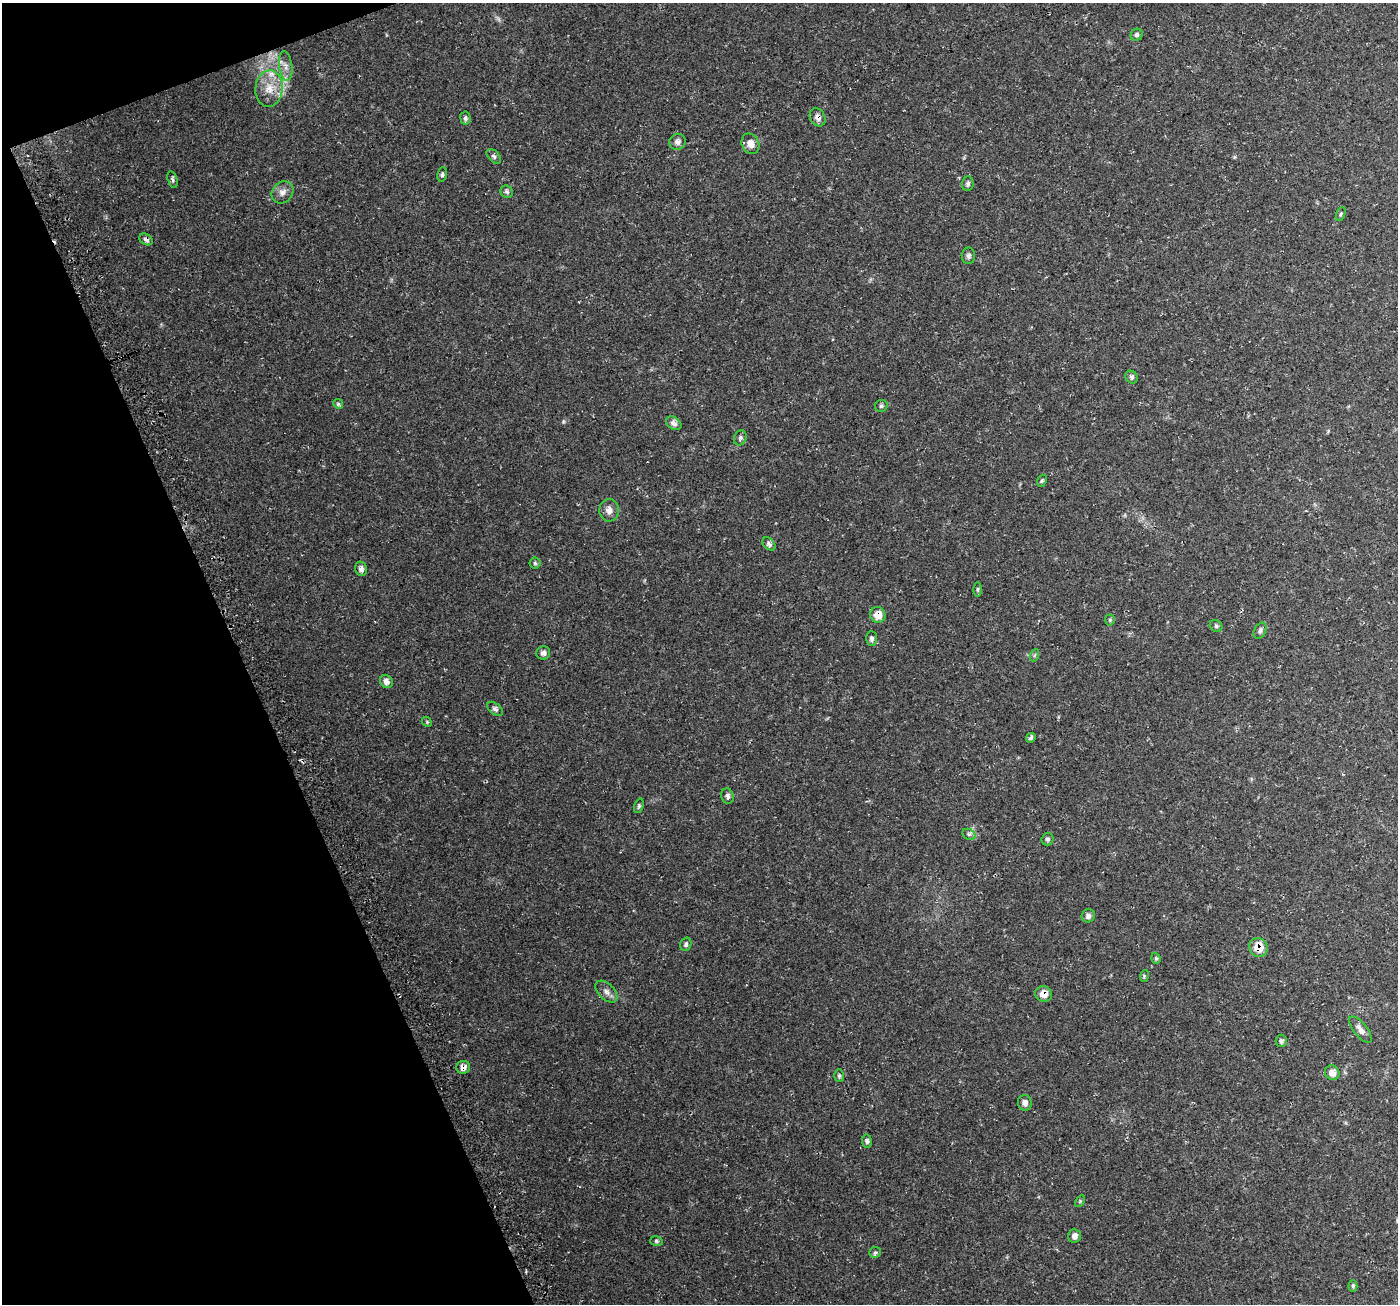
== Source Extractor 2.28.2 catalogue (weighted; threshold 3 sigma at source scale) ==
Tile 5 of 4 x 4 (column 1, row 2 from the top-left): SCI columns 32-1427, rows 2705-4006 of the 5650 x 5462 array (HDU 1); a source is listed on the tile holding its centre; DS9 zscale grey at full resolution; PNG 1400 x 1306 px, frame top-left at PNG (2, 3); each listed source drawn as its Kron ellipse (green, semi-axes under 4 px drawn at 4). Shown black and unused: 19% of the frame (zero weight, under 3 of 4 exposures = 3% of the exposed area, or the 3 px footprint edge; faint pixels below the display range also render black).
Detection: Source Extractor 2.28.2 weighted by HDU 2 'WHT'; one run over the whole footprint, this tile lists its part. Background 0.0496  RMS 0.0043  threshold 0.0195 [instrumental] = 3 sigma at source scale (4.5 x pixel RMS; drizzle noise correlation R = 1.50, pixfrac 1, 0.0396/0.0396 arcsec/px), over >= 5 px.
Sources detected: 62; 1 inside a brighter listed object's ellipse — not listed separately; the other 61 listed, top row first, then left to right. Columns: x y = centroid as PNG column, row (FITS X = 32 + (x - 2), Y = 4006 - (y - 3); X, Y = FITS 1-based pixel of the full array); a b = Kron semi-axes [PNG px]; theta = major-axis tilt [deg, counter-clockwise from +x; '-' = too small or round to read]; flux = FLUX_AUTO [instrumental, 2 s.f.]
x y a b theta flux
1137 35 6 5 - 0.85
286 66 15 6 -82 2.6
269 89 18 13 85 7.1
818 117 9 7 -63 2.3
465 118 6 5 - 0.92
677 142 8 8 - 1.9
750 144 10 8 -65 3.6
494 156 9 5 -45 1.1
442 174 7 5 81 0.87
172 180 9 4 -73 0.95
968 184 7 6 - 0.98
282 192 12 10 47 2.6
507 192 7 6 - 1
1341 214 7 4 70 0.67
146 239 7 5 -34 1.4
968 256 8 6 -90 1.1
1131 377 6 6 - 0.95
338 404 5 4 - 0.57
881 406 6 6 - 0.87
674 423 8 6 -36 2
740 438 8 6 69 1.1
1042 481 6 4 68 0.59
609 510 11 9 88 2.6
769 544 8 5 -44 1.3
535 563 5 5 - 0.72
361 569 7 6 - 1.6
978 589 7 3 -90 0.59
878 615 8 7 - 5.1
1110 620 5 5 - 0.54
1216 626 7 5 -37 0.88
1260 631 8 5 63 1.1
871 638 7 5 -87 1.1
543 653 7 6 - 1.7
1035 655 6 4 70 0.63
386 681 7 6 - 2.1
495 709 9 5 -40 1.3
427 722 6 4 -47 0.5
1031 738 5 4 - 0.97
727 796 8 6 -76 1.4
639 806 7 4 70 0.71
969 834 7 5 -28 1.1
1048 839 6 6 - 0.94
1088 916 7 6 - 1.7
686 944 7 5 73 0.95
1258 947 9 9 - 7.5
1156 958 6 4 -70 0.58
1144 976 6 3 74 0.52
606 992 13 8 -45 2.1
1044 994 8 7 - 4.3
1360 1029 16 6 -52 2.4
1281 1041 6 5 - 1
463 1067 7 6 - 2.2
1332 1073 7 7 - 3.3
839 1076 6 5 - 0.72
1025 1103 8 7 - 1.9
867 1141 6 5 - 0.92
1080 1201 6 4 57 0.54
1075 1236 7 6 - 1.8
656 1241 6 4 -17 0.73
875 1252 6 5 - 0.9
1353 1286 6 4 89 0.74
Overlapping masked pixels (flux is a lower limit): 6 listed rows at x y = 818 117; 146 239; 878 615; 1258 947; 1044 994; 463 1067